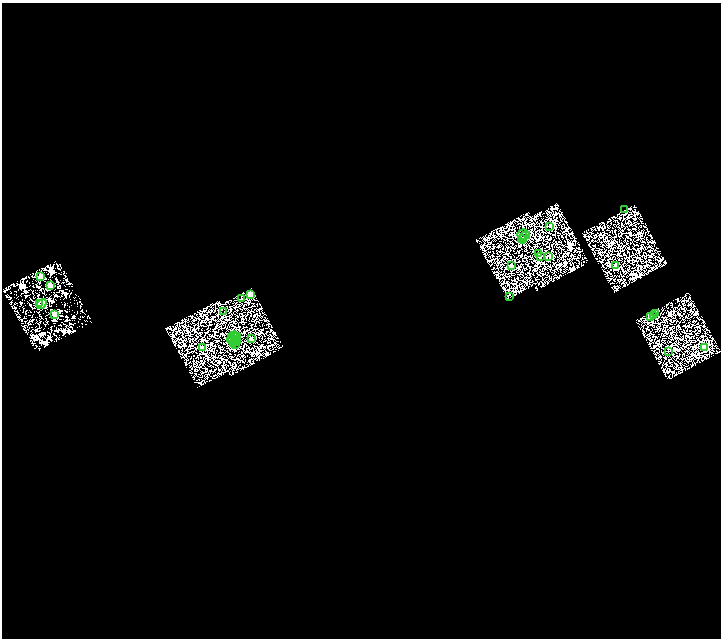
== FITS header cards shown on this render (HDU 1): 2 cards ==
NAXIS1  =                 2875
NAXIS2  =                 2544

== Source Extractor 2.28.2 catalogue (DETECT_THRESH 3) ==
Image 2875 x 2544 px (HDU 1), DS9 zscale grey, zoomed out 1/4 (1 PNG px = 4 x 4 image px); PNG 723 x 640 px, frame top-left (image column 1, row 2541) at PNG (2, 3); each listed source drawn as its Kron ellipse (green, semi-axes under 4 px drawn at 4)
Background 0.852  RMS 3.5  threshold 10.4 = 3 sigma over >= 5 px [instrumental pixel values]
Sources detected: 231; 195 cannot appear on this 1/4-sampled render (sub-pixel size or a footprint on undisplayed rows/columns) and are neither listed nor drawn; the other 36 listed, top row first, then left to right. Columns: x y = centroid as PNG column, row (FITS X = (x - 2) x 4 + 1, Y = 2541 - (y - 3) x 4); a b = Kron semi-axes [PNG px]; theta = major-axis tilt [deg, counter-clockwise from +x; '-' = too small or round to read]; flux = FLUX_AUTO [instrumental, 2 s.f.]
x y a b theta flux
625 210 3 1 - 630
550 226 2 2 - 3000
524 234 6 5 - 3600
523 237 5 2 - 2100
523 239 4 4 - 2800
538 254 2 1 - 320
541 257 3 2 - 1100
549 257 4 1 - 780
511 266 2 1 - 29000
616 266 2 1 - 20000
41 276 2 2 - 1100
51 286 3 1 - 780
251 295 2 2 - 140000
510 297 2 1 - 330
242 299 2 1 - 520
40 303 3 2 - 1100
42 304 5 2 - 1800
224 312 2 1 - 270
55 314 2 1 - 770
656 314 2 1 - 930
654 315 2 1 - 1500
651 317 3 2 - 1500
233 335 4 3 - 2400
234 336 4 2 - 1700
232 337 3 2 - 1100
238 337 3 2 - 1200
235 338 7 3 86 6200
251 338 2 1 - 19000
232 340 5 2 - 2100
233 340 3 2 - 1400
237 342 4 2 - 1300
234 344 4 2 - 1500
236 344 2 1 - 460
705 347 2 2 - 140000
203 348 2 1 - 24000
669 351 2 1 - 540
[195 sub-pixel or undisplayed-footprint detections neither listed nor drawn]